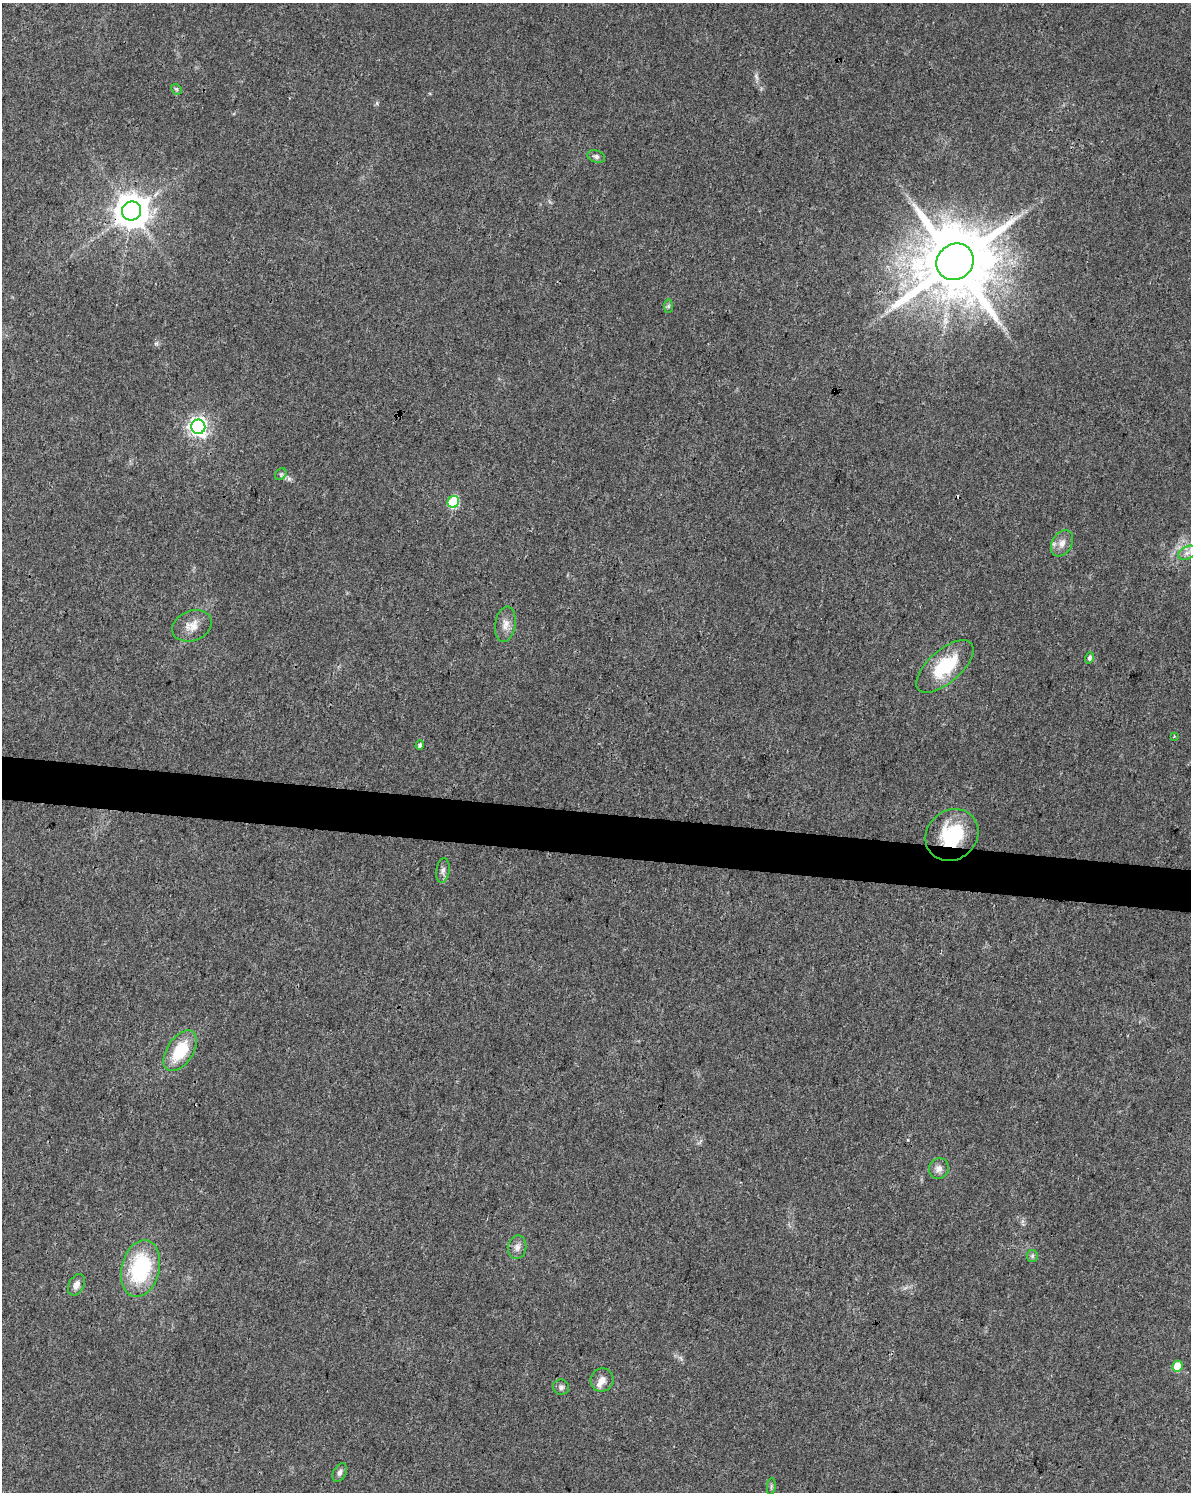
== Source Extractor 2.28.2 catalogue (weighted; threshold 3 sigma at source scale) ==
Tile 7 of 4 x 3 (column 3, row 2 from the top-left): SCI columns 2388-3576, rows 1776-3265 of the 4766 x 4982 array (HDU 1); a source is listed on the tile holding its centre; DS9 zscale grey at full resolution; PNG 1193 x 1494 px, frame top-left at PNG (2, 3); each listed source drawn as its Kron ellipse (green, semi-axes under 4 px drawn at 4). Shown black and unused: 3% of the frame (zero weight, under 3 of 4 exposures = <1% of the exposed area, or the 3 px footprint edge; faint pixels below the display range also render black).
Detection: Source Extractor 2.28.2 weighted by HDU 2 'WHT'; one run over the whole footprint, this tile lists its part. Background 0.0281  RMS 0.0032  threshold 0.0146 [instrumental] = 3 sigma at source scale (4.5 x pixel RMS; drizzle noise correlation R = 1.50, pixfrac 1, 0.0396/0.0396 arcsec/px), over >= 5 px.
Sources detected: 33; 1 inside a brighter object's white glare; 1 cosmic-ray / hot-pixel residue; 1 long thin detection or spike segment (spike, bleed or trail) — neither listed nor drawn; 1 inside a brighter listed object's ellipse — not listed separately; the other 29 listed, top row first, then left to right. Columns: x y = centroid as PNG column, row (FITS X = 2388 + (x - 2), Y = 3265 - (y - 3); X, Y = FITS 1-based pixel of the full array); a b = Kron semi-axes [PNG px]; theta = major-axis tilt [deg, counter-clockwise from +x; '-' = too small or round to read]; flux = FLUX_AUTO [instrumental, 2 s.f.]
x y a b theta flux
176 89 6 4 -44 0.46
596 156 9 6 -21 0.93
131 211 9 9 - 650
955 262 19 17 41 3900
668 306 7 4 89 0.58
198 427 7 7 - 150
281 474 6 5 - 0.62
453 502 6 5 - 25
1062 543 14 10 58 2.7
1187 553 9 6 30 1.5
505 624 18 10 81 2.9
192 626 20 15 22 4.2
1089 658 5 4 - 0.81
945 666 35 16 41 17
1174 736 3 3 - 0.39
420 745 5 4 - 0.86
952 835 28 24 40 19
443 870 13 6 82 1.3
180 1051 23 13 56 12
939 1169 10 9 - 2
517 1247 12 9 80 1.9
1032 1256 6 5 - 0.6
140 1269 29 19 76 29
76 1285 11 7 63 2.1
1177 1366 5 5 - 8
602 1380 12 11 - 2.2
561 1387 8 7 - 1.1
340 1472 10 6 61 1.2
771 1486 9 3 85 0.52
Overlapping masked pixels (flux is a lower limit): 3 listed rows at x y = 131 211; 955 262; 952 835
Isophote crosses this tile's border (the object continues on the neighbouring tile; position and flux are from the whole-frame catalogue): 1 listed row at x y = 1187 553